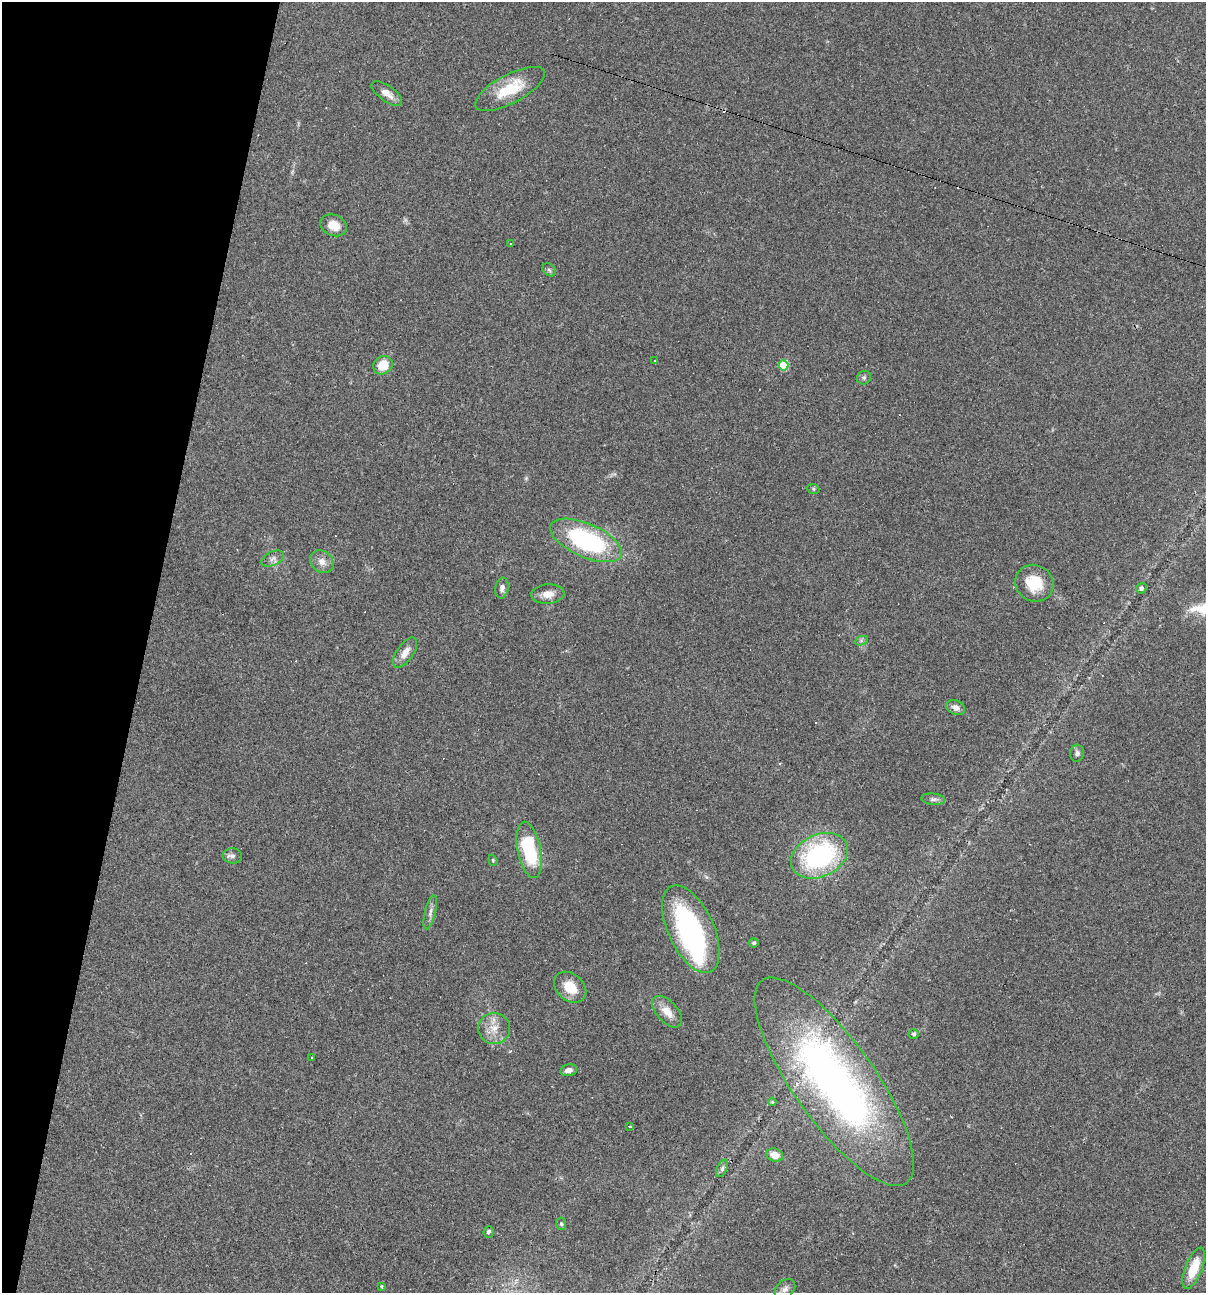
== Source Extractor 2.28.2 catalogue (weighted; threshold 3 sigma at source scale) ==
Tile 9 of 4 x 4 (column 1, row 3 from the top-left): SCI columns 248-1451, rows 1293-2583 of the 5183 x 5166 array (HDU 1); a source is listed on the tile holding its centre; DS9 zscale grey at full resolution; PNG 1208 x 1295 px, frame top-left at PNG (2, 2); each listed source drawn as its Kron ellipse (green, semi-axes under 4 px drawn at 4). Shown black and unused: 12% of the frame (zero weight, under 2 of 3 exposures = <1% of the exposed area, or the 3 px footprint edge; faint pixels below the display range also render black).
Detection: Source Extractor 2.28.2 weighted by HDU 2 'WHT'; one run over the whole footprint, this tile lists its part. Background 0.0497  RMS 0.0052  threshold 0.0232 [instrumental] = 3 sigma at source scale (4.5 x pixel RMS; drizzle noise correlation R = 1.50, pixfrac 1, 0.05/0.05 arcsec/px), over >= 5 px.
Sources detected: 57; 1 inside a brighter object's white glare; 11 cosmic-ray / hot-pixel residue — neither listed nor drawn; the other 45 listed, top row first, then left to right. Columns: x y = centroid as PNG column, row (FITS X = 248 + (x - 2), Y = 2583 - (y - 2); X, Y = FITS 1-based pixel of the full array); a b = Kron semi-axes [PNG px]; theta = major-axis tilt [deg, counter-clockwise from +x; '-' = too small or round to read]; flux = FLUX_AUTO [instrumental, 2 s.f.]
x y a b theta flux
510 89 39 14 28 19
387 93 18 8 -35 4.1
334 225 14 10 -21 7.4
510 243 3 3 - 0.38
549 270 7 5 -44 1.1
655 361 3 2 - 0.35
383 365 10 8 37 10
784 365 5 5 - 21
864 378 7 6 - 1.2
813 489 6 5 - 0.74
586 540 38 17 -24 75
273 559 12 6 26 2.3
322 562 13 10 -41 4
1034 583 20 18 -31 15
502 588 10 6 80 2.2
1141 588 5 5 - 1.5
548 594 17 9 4 5
861 641 7 4 19 1.1
405 653 17 8 55 4.9
956 708 10 7 -24 3.2
1077 753 8 7 - 1.8
933 799 12 5 -6 1.8
529 850 28 11 -78 37
232 856 10 7 -6 2
819 856 30 21 25 77
493 860 6 4 -71 0.57
430 912 17 5 76 2.5
691 929 47 23 -65 89
754 943 5 4 - 0.84
570 987 18 13 -41 11
667 1012 19 10 -48 6.3
494 1028 16 15 - 7.4
914 1034 5 5 - 0.86
311 1057 3 2 - 0.61
568 1070 8 5 13 2.9
834 1082 124 41 -55 260
772 1102 4 3 - 0.54
630 1126 3 3 - 1.5
775 1155 8 6 -17 5.2
722 1168 9 5 66 1.3
561 1224 6 5 - 0.83
489 1232 6 5 - 1.5
1194 1268 22 8 68 14
381 1286 3 2 - 0.51
785 1289 11 8 42 2.6